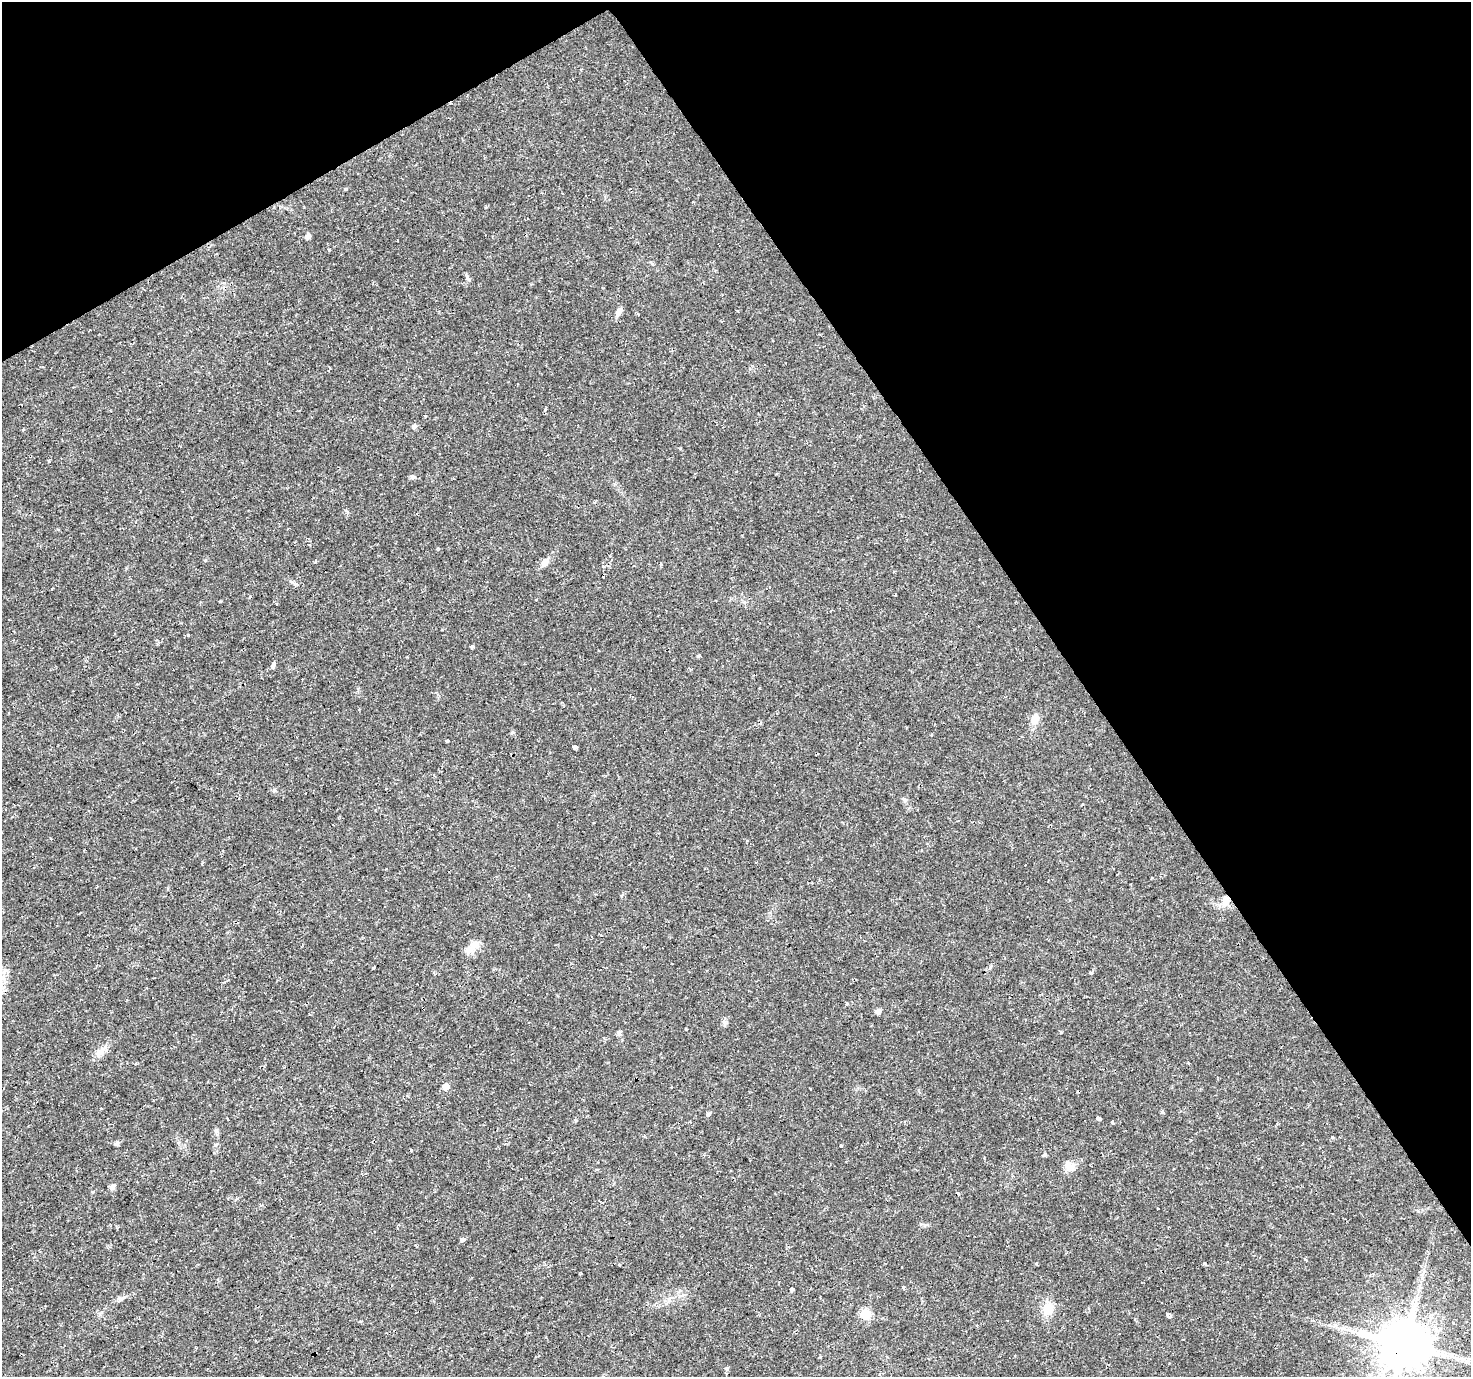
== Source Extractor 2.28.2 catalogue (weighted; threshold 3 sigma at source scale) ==
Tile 3 of 4 x 4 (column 3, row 1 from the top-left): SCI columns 2940-4408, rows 4238-5612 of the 5878 x 5787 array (HDU 1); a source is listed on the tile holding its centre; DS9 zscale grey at full resolution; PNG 1473 x 1379 px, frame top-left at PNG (2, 2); no overlay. Shown black and unused: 32% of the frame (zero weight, under 2 of 3 exposures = <1% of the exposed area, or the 3 px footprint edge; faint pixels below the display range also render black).
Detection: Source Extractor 2.28.2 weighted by HDU 2 'WHT'; one run over the whole footprint, this tile lists its part. Background 0.0199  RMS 0.0024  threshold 0.011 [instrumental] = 3 sigma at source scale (4.5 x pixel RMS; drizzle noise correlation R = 1.50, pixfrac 1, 0.0396/0.0396 arcsec/px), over >= 5 px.
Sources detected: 82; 18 cosmic-ray / hot-pixel residue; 1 long thin detection or spike segment (spike, bleed or trail) — not listed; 2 inside a brighter listed object's ellipse — not listed separately; the other 61 listed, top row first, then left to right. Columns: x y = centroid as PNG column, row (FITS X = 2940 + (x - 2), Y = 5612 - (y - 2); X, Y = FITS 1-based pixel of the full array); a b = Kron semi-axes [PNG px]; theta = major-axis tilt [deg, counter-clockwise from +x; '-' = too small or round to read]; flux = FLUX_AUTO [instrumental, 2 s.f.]
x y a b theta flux
308 236 5 5 - 1
329 250 3 3 - 0.25
468 279 8 3 -45 0.36
619 312 9 6 64 1.2
764 365 3 3 - 0.33
545 410 4 4 - 0.32
414 426 5 5 - 0.6
412 477 6 6 - 0.54
545 563 11 9 45 1.2
603 566 5 4 - 0.39
894 571 3 3 - 0.78
52 589 3 2 - 0.18
536 599 3 3 - 1.1
188 635 3 3 - 0.45
472 646 4 4 - 0.36
700 655 3 3 - 1.9
274 664 4 3 - 1.1
1035 720 16 10 66 1.9
512 732 5 4 - 0.35
447 741 3 3 - 6.1
575 747 3 3 - 9.8
274 790 5 5 - 0.38
427 795 3 2 - 0.2
593 822 3 2 - 0.42
621 895 5 4 - 0.43
1225 902 12 9 35 2
473 945 21 9 54 2.4
1091 973 4 4 - 0.32
878 1011 6 5 - 0.9
686 1029 3 3 - 0.87
619 1032 5 5 - 0.73
102 1050 17 7 55 1.9
446 1086 6 6 - 1.7
810 1089 3 3 - 1.7
1162 1112 4 4 - 0.44
708 1114 4 3 - 2.9
228 1119 3 3 - 1.6
1098 1119 4 4 - 2.3
1113 1122 4 3 - 1.2
217 1130 6 4 72 0.4
1332 1137 4 4 - 0.24
117 1143 6 6 - 0.49
841 1145 3 3 - 3.5
411 1150 3 3 - 0.81
1044 1155 5 5 - 0.33
1070 1167 14 11 -25 1.7
113 1186 6 5 - 1
600 1201 3 3 - 0.32
463 1240 6 5 - 0.54
1305 1260 5 3 - 0.39
580 1273 3 3 - 0.32
903 1287 5 3 - 0.39
792 1290 4 3 - 2.1
120 1299 9 5 0 0.73
1048 1309 15 11 86 3.8
866 1314 6 6 - 13
1168 1315 5 4 - 4.6
977 1325 4 3 - 0.25
1405 1345 14 13 - 1400
1462 1359 11 6 -13 1.2
726 1368 6 5 - 0.41
Overlapping masked pixels (flux is a lower limit): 1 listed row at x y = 1405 1345
Isophote crosses this tile's border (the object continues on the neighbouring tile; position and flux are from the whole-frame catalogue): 1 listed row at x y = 1405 1345
Unlisted compact peaks at least as high as the median listed source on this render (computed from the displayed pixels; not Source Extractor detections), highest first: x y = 1061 1032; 904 799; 49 461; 425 416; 680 448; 205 560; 576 1120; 315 562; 990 967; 724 1025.